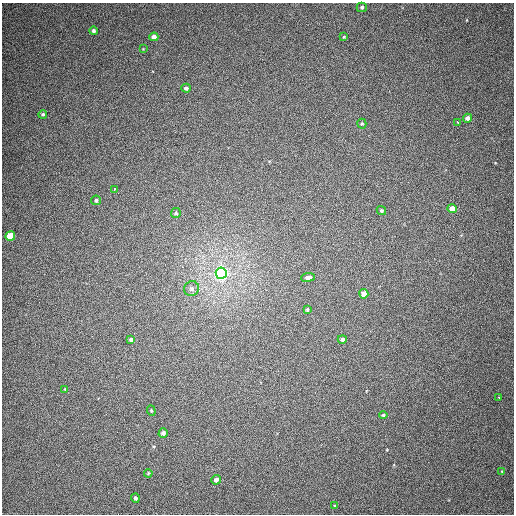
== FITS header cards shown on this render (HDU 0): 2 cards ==
NAXIS1  =                  512
NAXIS2  =                  512

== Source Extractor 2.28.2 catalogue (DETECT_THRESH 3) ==
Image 512 x 512 px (HDU 0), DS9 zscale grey, 1 PNG px = 1 image px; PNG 516 x 516 px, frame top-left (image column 1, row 512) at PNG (2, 3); each listed source drawn as its Kron ellipse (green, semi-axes under 4 px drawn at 4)
Background 369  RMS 8.7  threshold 26.2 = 3 sigma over >= 5 px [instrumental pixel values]
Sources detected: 33; all 33 listed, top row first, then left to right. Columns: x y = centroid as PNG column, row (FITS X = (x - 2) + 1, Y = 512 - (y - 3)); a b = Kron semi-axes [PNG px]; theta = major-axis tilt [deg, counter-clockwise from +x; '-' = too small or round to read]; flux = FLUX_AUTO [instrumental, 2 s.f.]
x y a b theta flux
362 7 5 4 - 1400
94 31 4 4 - 1400
154 37 4 4 - 3200
344 37 3 2 - 500
143 49 3 3 - 370
186 88 4 4 - 1700
43 114 4 4 - 1000
468 118 4 4 - 2500
457 122 3 3 - 4400
362 124 5 4 - 710
114 189 3 3 - 3900
96 200 5 5 - 1300
452 209 4 4 - 5200
381 210 5 4 - 1200
176 213 5 5 - 990
10 236 5 5 - 21000
221 273 5 5 - 210000
308 277 7 4 7 2000
192 289 7 7 - 2100
364 294 4 4 - 5700
307 310 4 3 - 770
131 339 4 4 - 1200
342 339 4 4 - 1600
65 389 4 4 - 480
499 397 3 2 - 3600
151 411 5 4 - 670
383 415 4 4 - 740
163 433 5 4 - 1900
502 471 3 3 - 470
148 473 4 3 - 620
216 480 4 4 - 2400
135 498 4 4 - 1100
335 506 4 3 - 530